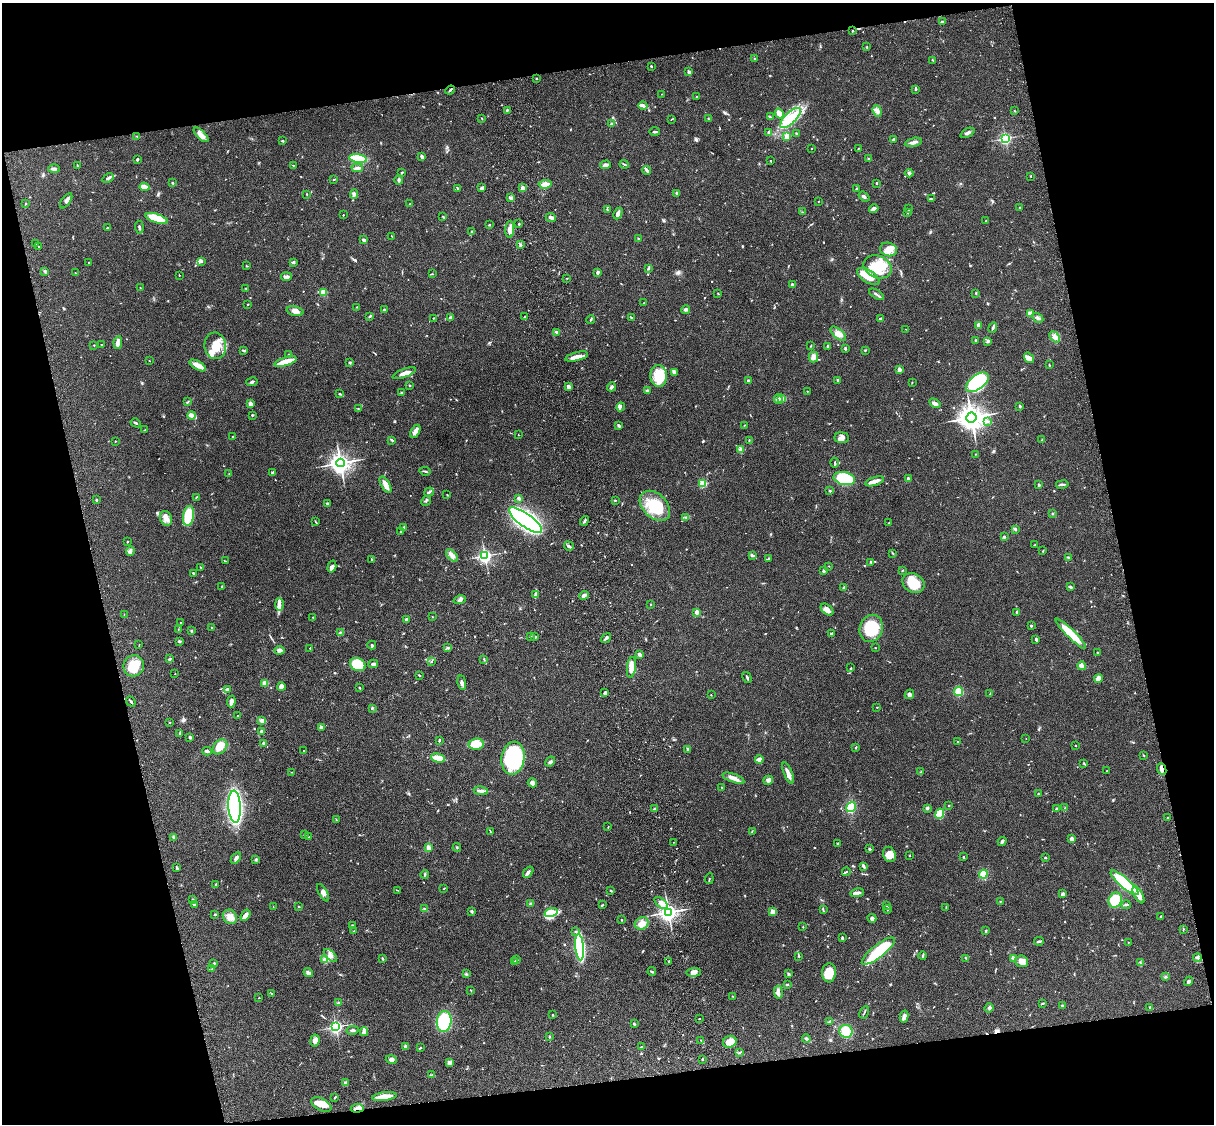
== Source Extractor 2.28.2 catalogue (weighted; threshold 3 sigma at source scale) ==
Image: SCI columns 121-4967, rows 278-4762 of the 5086 x 4927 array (HDU 1 of 3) = the unmasked area's bounding box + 8 px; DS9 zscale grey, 4 x 4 block average (1 PNG px = mean of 4 x 4 image px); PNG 1216 x 1126 px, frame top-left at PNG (2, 3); each listed source drawn as its Kron ellipse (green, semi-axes under 4 px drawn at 4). Shown black and unused: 25% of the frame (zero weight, under 3 of 4 exposures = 6% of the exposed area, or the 3 px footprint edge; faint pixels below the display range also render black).
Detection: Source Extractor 2.28.2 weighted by HDU 2 'WHT'. Background 0.0778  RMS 0.0059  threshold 0.0264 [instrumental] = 3 sigma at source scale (4.5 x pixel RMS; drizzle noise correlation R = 1.50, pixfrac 1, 0.05/0.05 arcsec/px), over >= 5 px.
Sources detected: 770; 5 inside a brighter object's white glare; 3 cosmic-ray / hot-pixel residue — neither listed nor drawn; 17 coinciding with a brighter row at this scale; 37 inside a brighter listed object's ellipse — not listed separately; of the other 708, all 500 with FLUX_AUTO >= 1.53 (the completeness limit of this list) listed and drawn (208 fainter detections not listed), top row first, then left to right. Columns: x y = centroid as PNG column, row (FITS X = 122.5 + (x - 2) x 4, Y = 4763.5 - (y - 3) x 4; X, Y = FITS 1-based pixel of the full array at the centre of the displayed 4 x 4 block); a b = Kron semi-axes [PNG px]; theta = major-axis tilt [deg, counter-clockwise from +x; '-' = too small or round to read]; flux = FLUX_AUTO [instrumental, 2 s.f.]
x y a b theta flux
942 22 4 2 - 5.3
853 31 2 2 - 4
867 47 2 2 - 2
755 59 2 2 - 4.3
933 60 3 2 - 2.8
651 66 2 2 - 8.6
689 72 4 3 - 8
537 79 2 2 - 1.7
915 89 3 2 - 3.5
450 90 5 2 - 5.6
662 94 2 2 - 1.5
696 96 2 2 - 2.3
643 105 4 3 - 8.4
507 110 2 2 - 3
877 111 6 4 -71 13
1015 111 2 2 - 1.9
779 113 5 3 - 33
770 117 4 2 - 3.5
482 118 3 2 - 1.9
790 118 13 5 44 65
672 119 3 2 - 2.4
708 119 2 2 - 1.6
611 124 3 2 - 3.8
654 132 5 2 - 4.5
769 133 3 2 - 10
797 133 3 2 - 3.9
967 133 7 3 26 9.5
201 135 9 4 -45 30
137 136 3 2 - 2.5
787 136 2 2 - 85
1006 138 2 2 - 330
893 139 3 2 - 3.8
282 141 3 2 - 3.3
913 142 8 3 13 13
811 149 2 2 - 3.6
858 149 3 2 - 2
422 157 4 2 - 11
137 159 2 2 - 4.7
358 159 9 3 -9 180
869 159 2 2 - 2.9
770 161 2 2 - 1.9
624 164 5 2 - 4.4
77 165 2 2 - 1.7
293 165 2 2 - 2.1
605 165 5 3 - 13
357 168 6 3 0 11
54 169 6 3 0 8.9
647 170 4 2 - 8.5
402 172 2 2 - 5.4
909 173 4 2 - 4
1031 176 2 2 - 2
108 178 6 2 29 7.5
334 180 2 2 - 2.9
399 180 5 2 - 5.6
173 183 2 2 - 8.5
877 183 2 2 - 8.6
545 184 6 3 5 30
144 187 5 2 - 51
458 188 2 2 - 2
482 188 4 3 - 8.8
523 188 2 2 - 49
856 188 3 2 - 2.7
676 193 3 2 - 2.8
307 194 3 2 - 2.1
354 194 5 3 - 7.1
864 197 6 2 -37 6.4
511 198 3 3 - 8.3
931 199 3 2 - 2.7
66 201 9 4 55 15
818 201 2 2 - 1.6
26 204 2 2 - 2.4
410 204 2 2 - 1.6
1020 207 2 2 - 2
874 209 5 3 - 8.8
909 209 2 2 - 2.2
607 210 4 2 - 2.7
802 212 3 2 - 2
908 212 2 2 - 7.6
618 214 6 3 64 14
343 215 2 2 - 4
443 216 2 2 - 2.1
551 217 5 3 - 10
157 218 11 4 -18 120
986 221 2 2 - 3.3
519 224 2 2 - 3.6
489 225 2 2 - 2.7
139 227 6 2 -86 6
107 228 3 2 - 3.5
510 229 8 4 86 28
472 232 3 2 - 3.9
392 236 2 2 - 1.7
638 239 3 2 - 3.5
364 240 3 2 - 9.1
35 244 2 2 - 1.6
520 245 3 2 - 2.5
39 246 2 2 - 1.8
889 249 8 6 -16 29
201 261 2 2 - 6
89 262 3 2 - 1.8
293 262 4 3 - 4.8
247 266 3 2 - 2.2
877 267 14 11 -24 95
648 268 3 2 - 5.1
45 271 2 2 - 2.2
598 272 3 2 - 8.6
75 273 2 2 - 2.7
432 274 3 2 - 2.4
179 275 2 2 - 2
868 276 12 6 -32 61
286 277 5 3 - 12
567 278 2 2 - 3.3
792 285 2 2 - 7.5
140 288 2 2 - 1.6
246 288 3 2 - 2.2
323 292 2 2 - 120
976 293 2 2 - 2.6
718 294 2 2 - 1.6
876 294 8 2 -32 6.4
644 303 3 2 - 1.9
248 304 3 2 - 2.2
357 307 2 2 - 1.6
384 309 3 2 - 3.6
686 310 4 3 - 6.3
295 311 8 4 -14 18
1030 314 3 3 - 30
370 316 3 2 - 3.9
525 317 2 2 - 2.8
631 317 4 2 - 3.7
434 318 2 2 - 1.8
450 318 4 2 - 5.5
1038 318 6 3 -32 7.4
591 319 4 2 - 4.1
881 319 3 2 - 9.6
978 325 2 2 - 45
993 328 5 2 - 7.4
906 329 2 2 - 2.2
557 332 3 2 - 12
838 334 9 4 -40 21
1055 337 6 3 -48 11
976 340 3 2 - 3
988 341 4 2 - 5.2
118 343 6 3 81 26
94 345 2 2 - 2
102 345 2 2 - 3.5
215 346 13 11 -81 67
811 346 2 2 - 2
828 346 3 2 - 5.4
845 349 2 2 - 5.9
243 350 4 2 - 4.3
865 350 3 2 - 2.7
289 354 3 2 - 2.4
577 357 12 3 14 26
813 357 5 5 - 19
1029 358 6 3 -54 13
149 361 2 2 - 1.9
285 362 11 3 17 61
350 362 3 2 - 2.9
198 365 9 3 -29 31
1049 365 2 2 - 2.4
899 370 2 2 - 49
404 373 12 3 21 23
674 373 3 2 - 2.3
659 376 11 8 -87 75
748 380 3 2 - 3.8
838 381 2 2 - 9.6
252 382 6 2 10 5
912 382 2 2 - 1.7
977 382 13 7 37 220
410 385 2 2 - 2.1
568 387 3 3 - 11
611 387 4 2 - 9.4
647 390 3 3 - 4.6
807 391 2 2 - 1.9
402 392 3 2 - 3
339 394 3 2 - 3
781 398 2 2 - 3.7
778 399 5 2 - 5.5
188 402 2 2 - 2.1
935 403 6 3 -31 10
250 404 3 3 - 12
1020 406 3 2 - 6.3
621 407 4 2 - 5
358 409 2 2 - 1.7
192 415 4 3 - 14
252 415 2 2 - 4.6
971 417 5 5 - 3300
988 421 3 2 - 3.4
136 423 5 2 - 4.7
744 425 2 2 - 1.9
619 426 3 2 - 3.9
145 430 2 2 - 2.6
415 431 7 3 60 17
519 435 2 2 - 1.8
233 437 2 2 - 2
842 438 7 5 -4 16
392 440 4 2 - 4.9
749 440 2 2 - 2.7
1042 440 2 2 - 2.9
115 441 2 2 - 1.9
740 450 3 2 - 3.8
975 454 2 2 - 2.7
340 463 4 4 - 1700
835 463 5 2 - 4
425 471 5 2 - 5.1
272 472 3 2 - 4.1
229 474 2 2 - 2.4
844 479 11 6 -12 250
908 479 2 2 - 21
875 481 10 3 16 17
703 483 2 2 - 210
1062 484 6 2 11 7.4
386 485 9 3 -61 30
1039 485 2 2 - 8.2
830 491 2 2 - 13
429 492 5 2 - 5.8
447 495 2 2 - 2
196 497 3 2 - 1.7
519 498 4 3 - 7
96 500 2 2 - 6.4
615 500 2 2 - 2.3
426 501 5 2 - 4.3
327 504 3 2 - 4.7
655 506 18 12 -44 100
1053 514 2 2 - 2.4
189 516 10 5 81 150
686 517 3 2 - 2
166 518 7 5 -68 19
525 520 20 6 -37 1400
585 521 5 2 - 6.6
315 522 3 2 - 2.5
888 523 2 2 - 2
404 527 3 2 - 6.2
1015 529 4 2 - 3.6
401 532 3 2 - 2.5
1004 537 2 2 - 18
127 542 2 2 - 5.4
1035 545 2 2 - 1.7
569 546 5 2 - 6.6
130 551 5 3 - 9.8
1043 551 2 2 - 2.9
893 553 2 2 - 1.6
452 555 7 3 -48 11
752 555 4 2 - 6.9
485 556 3 3 - 730
1068 557 3 2 - 4.5
769 558 3 2 - 2.4
372 560 3 2 - 3.5
225 561 4 2 - 2.2
871 562 4 2 - 2.2
829 566 2 2 - 1.6
201 567 3 2 - 2.5
332 567 6 4 74 9.9
902 570 2 2 - 2.1
824 571 3 2 - 7.1
193 573 2 2 - 4.2
913 583 11 9 -30 69
222 587 3 2 - 2.7
1070 587 3 2 - 4.3
843 588 3 2 - 5.9
535 595 3 2 - 3.9
584 595 5 2 - 16
460 600 6 4 15 9.1
279 604 6 3 -88 12
650 605 2 2 - 1.6
827 610 7 4 -40 20
697 612 2 2 - 75
1017 612 2 2 - 22
124 614 2 2 - 1.7
313 617 2 2 - 2.1
432 617 2 2 - 1.5
406 619 4 3 - 5.8
180 623 2 2 - 1.7
1031 626 2 2 - 13
211 628 2 2 - 1.9
871 628 14 11 69 140
178 629 2 2 - 1.7
191 631 2 2 - 4.2
340 633 4 2 - 3.7
831 634 3 2 - 6.7
1071 634 21 3 -45 97
530 636 3 2 - 3.5
535 637 3 2 - 5.7
606 638 5 2 - 7.8
1036 639 3 2 - 5.1
179 641 3 2 - 5.1
139 645 2 2 - 1.6
372 645 4 2 - 3.7
310 648 2 2 - 2.4
448 648 3 2 - 3.4
875 648 2 2 - 2.1
279 650 5 4 - 11
1098 653 2 2 - 10
640 655 3 2 - 13
170 659 3 2 - 3.3
484 660 3 2 - 3
431 661 3 2 - 3.4
358 664 8 6 -27 120
373 664 5 2 - 11
134 666 10 10 - 81
1082 666 4 3 - 20
631 667 10 4 82 36
851 668 3 2 - 2.8
175 674 2 2 - 1.7
419 675 3 2 - 3.1
747 677 6 2 -58 4.7
1098 678 4 3 - 23
265 683 2 2 - 93
462 683 7 3 -81 9.9
281 687 4 3 - 16
359 688 2 2 - 3.8
227 689 3 2 - 6.6
959 691 5 4 - 55
605 693 3 2 - 8.5
909 694 5 4 - 8.1
990 694 4 2 - 2.5
711 695 2 2 - 1.6
131 702 5 2 - 4.8
231 702 6 3 84 14
877 707 2 2 - 2.2
372 708 3 2 - 4.3
237 716 2 2 - 3.3
262 721 3 3 - 13
170 722 2 2 - 1.7
321 727 3 2 - 7
262 731 3 3 - 4.7
179 733 3 2 - 4.4
190 737 3 2 - 7.2
1026 739 2 2 - 1.5
439 740 3 2 - 4
958 742 2 2 - 3.4
264 743 3 2 - 7.5
476 744 8 5 6 29
1075 745 2 2 - 2.1
220 747 8 6 47 33
856 747 3 2 - 4.2
687 749 3 2 - 4.4
207 751 4 2 - 8.2
304 751 2 2 - 1.7
1144 755 3 2 - 2
438 758 7 3 -13 39
513 758 16 11 79 500
759 759 4 3 - 16
550 761 6 3 43 7.4
1084 763 2 2 - 2.4
1162 769 6 4 -65 13
1107 771 2 2 - 2.1
292 772 2 2 - 1.7
921 772 4 2 - 3.7
788 773 11 3 -67 17
733 778 11 3 -18 19
768 780 5 3 - 8.1
532 783 5 4 - 11
722 787 2 2 - 2.7
481 791 7 3 -10 11
1038 794 2 2 - 2
949 805 2 2 - 1.7
235 807 16 6 -87 850
851 807 5 3 - 110
927 808 3 3 - 4.7
1056 808 3 2 - 2.9
1065 808 3 2 - 4.1
654 809 3 3 - 4.9
940 814 5 4 - 92
1167 817 3 2 - 1.6
336 820 3 2 - 2.2
608 827 3 2 - 1.9
752 831 3 2 - 2
490 832 3 2 - 2.3
304 834 2 2 - 1.9
174 837 2 2 - 1.9
308 837 3 2 - 1.8
1072 839 4 3 - 6.9
1002 841 4 2 - 8.4
674 842 2 2 - 1.6
837 843 2 2 - 3.4
428 848 3 3 - 18
457 848 4 2 - 2.5
869 849 2 2 - 7.6
889 854 8 6 -68 36
910 855 2 2 - 1.5
963 857 2 2 - 11
1045 857 2 2 - 2.8
236 858 6 3 57 9.5
256 860 2 2 - 2.9
863 866 3 2 - 9.7
177 868 3 2 - 3
528 872 6 3 53 14
846 872 4 2 - 3.8
425 874 4 2 - 5.3
983 874 4 3 - 58
709 879 5 2 - 2.9
1125 883 18 5 -41 220
216 884 3 2 - 4.1
444 888 3 2 - 2.1
397 890 3 2 - 1.5
611 891 3 2 - 2.4
323 893 10 3 -60 13
857 893 7 2 8 16
1063 894 2 2 - 23
1138 895 10 4 -62 34
192 900 4 2 - 4.4
1115 900 8 6 62 71
1000 901 3 2 - 1.8
661 903 8 4 -40 17
530 904 3 3 - 5.6
194 905 3 2 - 4.5
603 905 3 2 - 2.5
887 905 2 2 - 3.5
1126 905 5 2 - 5.3
273 907 2 2 - 1.8
299 907 2 2 - 7.3
946 907 2 2 - 1.9
424 909 3 3 - 4.7
888 909 4 2 - 3.3
823 910 3 2 - 4.2
472 912 3 3 - 4
668 912 3 3 - 1700
772 912 2 2 - 87
551 913 7 3 16 59
215 914 2 2 - 3.9
245 915 6 3 56 16
1161 916 2 2 - 10
230 917 7 6 - 24
872 918 4 3 - 9
621 920 2 2 - 2.2
642 923 7 6 - 24
352 926 3 2 - 3.1
803 927 2 2 - 1.7
1183 929 3 2 - 2.5
354 931 2 2 - 1.5
575 931 3 2 - 2.8
986 931 2 2 - 3.7
842 937 3 2 - 5.5
1039 941 5 2 - 6.1
1128 942 2 2 - 1.7
580 947 13 4 -84 640
878 951 20 6 38 260
330 955 8 4 -46 16
799 956 2 2 - 2.3
923 956 4 2 - 4.7
383 958 2 2 - 2.4
966 958 3 2 - 3.4
1197 958 4 2 - 5
1014 959 4 2 - 5.1
325 960 4 3 - 16
517 960 2 2 - 3.2
669 961 3 2 - 3.3
1022 961 6 6 - 22
515 962 2 2 - 1.9
214 963 3 2 - 3.2
1141 963 2 2 - 3.3
212 969 3 2 - 2.3
652 972 4 2 - 5.7
694 972 7 4 5 15
308 973 5 4 - 7.5
789 973 3 2 - 3.8
829 973 9 7 85 68
466 974 2 2 - 2.3
1166 976 3 2 - 2.7
1188 981 5 3 - 7.8
787 985 3 2 - 3.1
471 991 2 2 - 1.6
778 992 6 3 -83 11
272 993 2 2 - 5.2
733 996 2 2 - 1.8
259 998 2 2 - 1.5
339 1003 2 2 - 2.3
1043 1003 3 2 - 2.9
1062 1006 3 2 - 3.6
989 1008 5 3 - 6.4
1150 1008 4 2 - 3.9
864 1012 6 2 62 3.2
553 1015 2 2 - 3.8
904 1017 6 4 77 14
699 1019 2 2 - 1.9
444 1021 10 7 83 210
830 1021 3 2 - 3.2
634 1024 3 2 - 3.1
336 1027 2 2 - 840
353 1030 6 3 11 6.6
846 1031 6 6 - 54
364 1032 4 3 - 7.8
549 1037 2 2 - 4.8
806 1038 4 2 - 6.1
315 1040 6 4 82 16
701 1040 3 2 - 1.9
730 1042 7 6 - 38
406 1046 4 3 - 5.5
641 1047 3 2 - 2.2
420 1048 3 2 - 3.3
740 1053 3 2 - 1.5
702 1059 2 2 - 2.7
391 1060 5 4 - 11
449 1063 3 3 - 6.2
432 1075 2 2 - 1.9
345 1083 3 3 - 6.1
384 1096 12 3 8 53
335 1097 3 2 - 3.3
321 1104 11 6 -28 36
357 1108 6 3 7 16
Overlapping masked pixels (flux is a lower limit): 2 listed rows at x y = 1162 769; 357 1108
Diffuse or blended objects may show on this block-average render without a row.